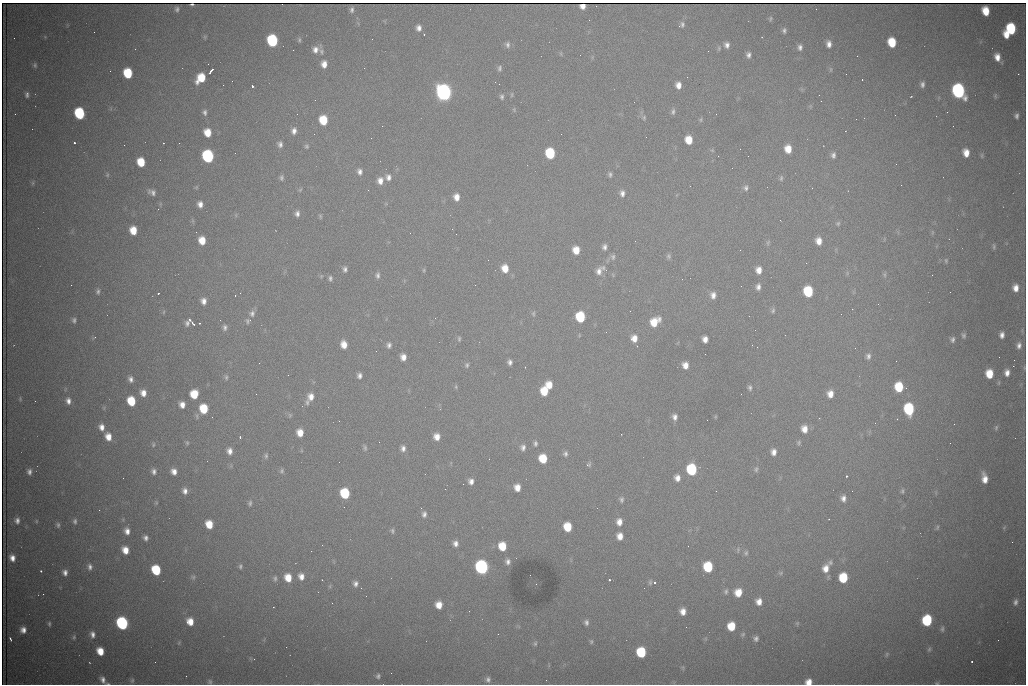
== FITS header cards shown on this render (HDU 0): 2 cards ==
NAXIS1  =                 1024 /fastest changing axis
NAXIS2  =                  682 /next to fastest changing axis

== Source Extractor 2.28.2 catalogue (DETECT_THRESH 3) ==
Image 1024 x 682 px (HDU 0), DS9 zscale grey, 1 PNG px = 1 image px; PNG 1028 x 686 px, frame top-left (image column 1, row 682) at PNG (2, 3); no overlay
Background 2700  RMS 32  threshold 97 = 3 sigma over >= 5 px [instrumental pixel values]
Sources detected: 337; all 337 listed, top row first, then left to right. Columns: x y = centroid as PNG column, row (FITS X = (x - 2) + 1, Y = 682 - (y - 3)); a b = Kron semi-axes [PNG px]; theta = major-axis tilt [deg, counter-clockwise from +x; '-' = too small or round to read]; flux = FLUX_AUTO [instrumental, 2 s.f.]
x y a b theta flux
192 4 4 2 - 2.0e+03
582 6 5 5 - 1.1e+04
177 9 4 4 - 4.7e+03
352 10 5 3 - 5.4e+03
986 11 8 6 -77 4.4e+04
770 19 7 5 78 3.6e+03
682 24 7 6 - 5.9e+03
419 28 6 5 - 1.1e+04
1011 29 8 7 - 1.4e+05
784 30 5 4 - 5.4e+03
94 32 2 2 - 1.2e+03
424 34 3 2 - 1.8e+03
1006 34 6 5 - 2.7e+04
205 37 6 4 -90 2.6e+03
14 38 2 2 - 1.2e+03
372 39 2 2 - 1.2e+03
299 40 7 5 78 3.7e+03
272 41 8 7 - 2.3e+05
892 42 8 6 -74 6.4e+04
829 44 7 5 -85 1.2e+04
507 45 8 6 -78 7.3e+03
727 45 7 6 - 9.5e+03
800 47 6 5 - 7.7e+03
293 50 2 2 - 9.7e+02
315 50 9 7 40 1.4e+04
321 51 11 6 -78 6.6e+03
561 54 7 4 -89 2.6e+03
748 55 6 4 -88 7.4e+03
857 56 2 2 - 2.1e+03
997 57 8 6 -80 2.0e+04
208 64 2 2 - 2.8e+03
324 64 7 6 - 1.8e+04
35 65 7 5 -80 4.4e+03
500 68 7 5 79 5.4e+03
831 69 8 4 -90 3.4e+03
211 71 6 2 52 7.7e+03
128 73 8 6 -77 9.3e+04
1018 74 2 2 - 1.5e+04
687 77 2 2 - 1.1e+03
201 78 9 7 52 5.8e+04
862 79 3 2 - 5.6e+03
922 84 7 5 85 7.4e+03
678 85 7 6 - 1.6e+04
252 86 3 3 - 9.2e+04
958 91 9 7 -70 5.7e+05
444 92 9 7 -74 1.2e+06
27 95 8 5 -89 6.6e+03
512 95 7 3 82 3.2e+03
819 95 2 2 - 8.0e+02
995 96 8 5 88 3.8e+03
502 97 7 5 86 5.3e+03
911 97 3 2 - 1.4e+03
315 100 2 2 - 9.2e+02
821 101 2 2 - 1.3e+03
514 110 6 4 -79 2.6e+03
205 112 7 5 -83 6.9e+03
673 112 8 5 74 6.0e+03
947 112 3 2 - 3.4e+03
79 113 8 6 -77 1.8e+05
297 114 2 2 - 2.3e+03
1016 116 5 4 - 6.2e+03
644 117 7 6 - 5.0e+03
323 120 7 6 - 6.6e+04
700 120 7 4 74 3.4e+03
382 126 2 2 - 1.8e+03
294 131 8 6 79 1.2e+04
207 133 7 6 - 3.6e+04
689 140 7 6 - 3.8e+04
74 143 3 3 - 5.4e+03
163 143 3 2 - 2.4e+03
179 143 2 2 - 4.0e+03
280 144 7 6 - 8.1e+03
124 145 2 2 - 1.6e+03
306 146 6 6 - 4.1e+03
740 149 2 2 - 2.7e+03
788 149 8 6 -82 3.1e+04
712 150 6 5 - 3.3e+03
235 153 2 2 - 1.2e+03
550 153 8 6 -78 1.3e+05
966 153 7 5 -80 2.4e+04
833 155 7 6 - 7.8e+03
982 155 8 4 -90 3.3e+03
208 156 8 7 - 3.5e+05
141 162 7 6 - 5.7e+04
360 172 8 6 -78 9.7e+03
610 174 6 4 -84 5.1e+03
107 175 6 4 -85 3.5e+03
388 177 9 8 - 1.2e+04
281 178 7 5 86 5.1e+03
781 178 8 5 82 5.0e+03
380 181 8 7 - 1.7e+04
33 183 6 4 89 3.1e+03
901 185 3 2 - 1.7e+03
746 188 8 7 - 7.8e+03
812 188 2 2 - 3.1e+03
300 190 5 4 - 2.9e+03
368 190 2 2 - 8.9e+03
152 192 10 7 -24 1.0e+04
622 193 8 6 -85 9.7e+03
456 197 7 6 - 1.8e+04
200 204 7 6 - 1.3e+04
297 214 7 6 - 8.6e+03
320 216 7 4 -72 3.2e+03
780 220 3 2 - 2.3e+03
193 221 6 4 -71 3.1e+03
838 223 7 6 - 4.3e+03
133 230 7 6 - 3.9e+04
932 232 6 4 -72 3.0e+03
202 240 7 6 - 3.5e+04
819 241 7 6 - 2.0e+04
768 242 8 4 64 4.1e+03
994 246 8 4 -85 4.2e+03
604 247 7 5 81 8.1e+03
576 250 7 6 - 3.1e+04
740 250 2 2 - 1.1e+03
668 256 7 6 - 4.8e+03
613 257 8 6 -84 6.6e+03
488 260 2 2 - 2.0e+03
946 260 6 4 78 3.3e+03
806 263 2 2 - 1.2e+03
505 268 8 7 - 3.1e+04
603 268 7 5 77 6.2e+03
345 269 6 5 - 6.7e+03
424 270 5 4 - 2.6e+03
606 270 4 3 - 2.3e+03
759 270 8 7 - 1.9e+04
599 271 11 8 72 1.5e+04
884 274 8 5 -84 4.3e+03
377 275 9 6 89 7.3e+03
932 275 2 2 - 1.2e+03
330 278 7 5 -87 5.8e+03
71 285 2 2 - 7.0e+03
758 287 8 6 83 9.9e+03
1016 288 9 7 -88 2.0e+04
98 291 8 6 79 6.1e+03
808 291 8 7 - 1.2e+05
950 292 2 2 - 9.1e+02
158 293 3 2 - 2.6e+03
713 295 8 7 - 1.4e+04
203 301 7 6 - 1.3e+04
878 304 2 2 - 1.5e+03
773 310 7 5 80 4.8e+03
164 312 6 4 88 3.0e+03
252 313 8 7 - 9.0e+03
533 314 7 5 -90 4.0e+03
841 314 2 2 - 2.2e+03
580 317 8 7 - 1.2e+05
74 320 7 5 84 6.0e+03
190 320 4 2 - 3.6e+03
220 320 2 2 - 9.9e+02
248 321 8 7 - 5.8e+03
655 322 10 8 41 4.5e+04
187 323 8 6 84 7.5e+03
199 323 3 2 - 2.8e+03
193 324 4 3 - 3.7e+03
225 327 8 6 84 7.1e+03
755 330 2 2 - 1.3e+03
579 335 5 3 - 1.9e+03
1002 335 7 5 82 1.1e+04
964 336 6 5 - 4.7e+03
94 337 6 3 39 2.6e+03
634 338 8 7 - 2.0e+04
459 339 7 4 89 3.8e+03
705 339 6 5 - 1.4e+04
952 339 6 5 - 6.0e+03
344 344 8 6 -75 2.2e+04
389 345 7 6 - 7.8e+03
752 345 2 2 - 4.6e+03
1019 345 9 7 84 1.2e+04
637 346 3 2 - 2.5e+03
868 356 8 6 84 7.7e+03
403 357 7 5 -78 1.6e+04
1014 360 2 2 - 2.4e+03
510 362 5 4 - 7.6e+03
259 363 3 2 - 1.8e+03
467 365 7 6 - 5.1e+03
685 365 7 6 - 1.8e+04
1013 366 2 2 - 2.4e+04
525 367 2 2 - 1.2e+03
1007 373 8 6 88 1.4e+04
989 374 7 6 - 4.7e+04
288 375 3 2 - 1.7e+03
359 376 6 5 - 8.4e+03
226 377 7 5 -81 4.4e+03
131 379 7 6 - 9.4e+03
549 385 7 6 - 2.7e+04
456 387 6 4 -79 3.2e+03
899 387 8 6 -88 7.9e+04
750 388 7 5 -79 5.8e+03
544 391 8 6 -88 5.2e+04
143 393 8 7 - 1.8e+04
194 394 7 6 - 5.1e+04
256 394 3 2 - 1.7e+03
830 394 7 6 - 1.9e+04
311 397 9 8 - 1.9e+04
20 399 6 4 -72 3.2e+03
35 401 2 2 - 1.8e+03
68 401 8 6 -82 1.2e+04
131 401 8 6 -73 6.8e+04
307 402 9 5 -86 6.1e+03
182 405 6 5 - 1.6e+04
104 408 6 4 -72 2.7e+03
204 409 8 7 - 7.0e+04
909 409 8 7 - 1.9e+05
290 415 6 5 - 3.7e+03
675 417 7 6 - 1.0e+04
715 417 5 3 - 2.1e+03
897 419 2 2 - 1.3e+03
339 421 2 2 - 1.4e+03
875 423 3 2 - 1.8e+03
954 424 2 2 - 9.4e+03
101 427 8 6 -78 1.5e+04
996 428 7 5 74 3.8e+03
804 429 9 7 -81 2.1e+04
300 433 7 6 - 2.6e+04
108 437 9 7 -72 2.5e+04
240 437 3 3 - 2.6e+03
437 437 7 6 - 1.9e+04
799 442 6 6 - 4.1e+03
187 443 6 5 - 3.6e+03
535 443 7 5 -88 5.4e+03
153 445 7 5 88 3.6e+03
523 447 8 7 - 9.1e+03
365 448 8 5 -83 4.8e+03
403 448 7 6 - 9.9e+03
230 451 7 6 - 1.3e+04
774 452 7 6 - 1.3e+04
565 454 7 6 - 6.5e+03
266 456 8 5 82 5.0e+03
543 459 7 6 - 6.0e+04
587 465 4 3 - 8.3e+03
692 469 8 7 - 1.7e+05
756 469 8 5 82 4.7e+03
154 471 6 5 - 7.8e+03
174 471 6 5 - 1.5e+04
282 471 7 6 - 5.1e+03
29 472 6 5 - 7.9e+03
847 476 3 3 - 6.8e+03
677 478 8 7 - 1.5e+04
985 478 9 5 -81 2.1e+04
471 481 6 5 - 1.1e+04
463 484 2 2 - 1.3e+03
517 487 7 6 - 2.0e+04
185 491 7 6 - 1.1e+04
716 491 2 2 - 2.2e+03
852 491 2 2 - 1.5e+03
902 491 7 5 89 4.6e+03
345 493 8 6 -75 1.2e+05
843 498 9 7 88 1.2e+04
621 499 8 6 -77 6.1e+03
156 503 5 4 - 2.8e+03
250 503 7 5 82 5.3e+03
344 507 2 2 - 3.9e+03
421 508 2 2 - 1.1e+03
99 510 2 2 - 9.6e+02
424 514 8 6 84 8.1e+03
17 520 8 6 81 9.6e+03
36 521 5 3 - 2.1e+03
75 521 7 5 -88 5.2e+03
619 522 8 7 - 1.7e+04
209 524 7 6 - 4.1e+04
58 525 6 5 - 4.8e+03
568 527 7 6 - 6.0e+04
937 527 6 4 64 3.2e+03
127 531 8 6 -77 1.4e+04
392 531 7 5 -79 4.5e+03
620 536 7 6 - 2.0e+04
146 538 6 5 - 8.0e+03
455 543 7 6 - 1.2e+04
502 546 8 6 -78 5.0e+04
125 550 7 6 - 2.6e+04
746 553 7 5 73 4.4e+03
12 558 7 6 - 1.6e+04
508 561 7 6 - 9.0e+03
830 562 8 7 - 7.5e+03
240 566 6 5 - 4.6e+03
90 567 8 6 -86 8.4e+03
482 567 8 7 - 5.8e+05
708 567 8 7 - 1.1e+05
826 569 11 9 75 2.5e+04
156 570 8 6 -68 1.0e+05
41 571 3 3 - 3.3e+03
65 572 6 5 - 1.0e+04
781 573 7 5 22 3.7e+03
301 576 8 6 -76 1.5e+04
193 577 8 6 -31 5.8e+03
275 578 8 5 -88 5.1e+03
288 578 8 6 -71 3.5e+04
843 578 8 6 86 8.8e+04
609 580 3 3 - 6.3e+03
650 582 8 5 83 4.4e+03
355 583 7 6 - 8.8e+03
654 583 3 3 - 1.0e+05
536 584 2 2 - 1.3e+03
330 586 6 4 72 2.9e+03
644 588 2 2 - 8.3e+02
726 591 7 5 87 4.8e+03
738 592 8 7 - 3.1e+04
43 594 2 2 - 3.1e+03
366 596 2 2 - 9.0e+02
759 602 6 6 - 1.7e+04
1015 602 9 6 81 8.3e+03
439 605 8 7 - 2.7e+04
683 611 7 6 - 1.8e+04
927 620 8 6 79 1.7e+05
190 621 9 8 - 3.0e+04
586 622 7 6 - 7.3e+03
122 623 8 7 - 3.6e+05
797 623 7 5 70 3.1e+03
49 624 7 4 -84 3.8e+03
731 626 7 6 - 5.2e+04
686 627 2 2 - 9.3e+02
942 629 8 5 84 5.0e+03
23 630 8 7 - 1.5e+04
92 634 8 6 -79 1.1e+04
743 634 7 6 - 3.8e+03
74 637 7 5 72 4.0e+03
756 638 6 5 - 6.8e+03
10 639 4 2 - 3.1e+03
998 640 2 2 - 1.3e+03
591 642 6 5 - 3.4e+03
179 643 6 4 70 3.0e+03
535 644 7 5 88 4.3e+03
929 649 7 5 63 3.9e+03
100 651 7 6 - 3.5e+04
641 652 7 7 - 1.1e+05
887 654 8 5 72 4.0e+03
254 659 2 2 - 5.9e+03
972 661 2 2 - 2.2e+03
683 668 6 4 -72 3.1e+03
378 676 6 6 - 5.5e+03
488 679 7 6 - 6.8e+03
103 680 10 6 -66 1.2e+04
132 680 7 5 86 4.4e+03
210 682 7 6 - 4.9e+03
809 682 7 6 - 2.1e+04
937 683 6 5 - 3.0e+03
At the frame edge (FLAGS 8, measured only in part): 4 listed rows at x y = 192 4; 103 680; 809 682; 937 683

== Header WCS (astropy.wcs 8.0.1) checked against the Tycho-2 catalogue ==
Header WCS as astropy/WCSLIB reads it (CRVAL/CRPIX/CD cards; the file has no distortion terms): RA---TAN/DEC--TAN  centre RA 07:09:22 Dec +30:56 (107.34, +30.93 deg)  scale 1.43 arcsec/px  FOV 24.4' x 16.3'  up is -93 deg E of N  parity flipped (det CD > 0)
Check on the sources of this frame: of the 60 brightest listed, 4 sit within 1.5 arcsec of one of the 10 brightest Tycho-2 stars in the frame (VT <= 12.48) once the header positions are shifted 1.16 arcsec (0.66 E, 0.96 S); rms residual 0.36 arcsec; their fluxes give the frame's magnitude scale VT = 26.00 - 2.5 log10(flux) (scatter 0.08 mag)
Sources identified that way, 4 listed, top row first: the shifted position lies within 1.5 arcsec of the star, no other Tycho-2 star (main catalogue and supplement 1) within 3.0 arcsec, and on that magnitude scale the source's flux lands within +1.5 / -3 mag of the star's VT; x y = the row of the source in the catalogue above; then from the Tycho-2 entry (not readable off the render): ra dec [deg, ICRS J2000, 3 dp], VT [Tycho-2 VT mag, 2 dp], TYC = Tycho-2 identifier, HIP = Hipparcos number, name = IAU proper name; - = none
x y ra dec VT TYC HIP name
958 91 107.215 +31.104 11.64 2438-821-1 - -
444 92 107.226 +30.900 10.76 2438-883-1 - -
208 156 107.261 +30.807 12.26 2438-856-1 - -
482 567 107.445 +30.924 11.38 2438-1056-1 - -